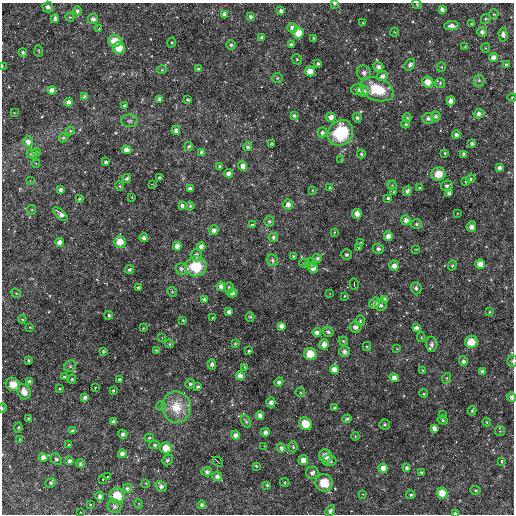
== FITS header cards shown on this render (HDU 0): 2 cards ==
NAXIS1  =                  512
NAXIS2  =                  512

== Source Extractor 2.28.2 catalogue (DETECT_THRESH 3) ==
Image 512 x 512 px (HDU 0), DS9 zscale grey, 1 PNG px = 1 image px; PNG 516 x 516 px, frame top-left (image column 1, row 512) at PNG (2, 3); each listed source drawn as its Kron ellipse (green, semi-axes under 4 px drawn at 4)
Background 3170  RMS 130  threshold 384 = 3 sigma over >= 5 px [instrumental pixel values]
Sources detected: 300; all 300 listed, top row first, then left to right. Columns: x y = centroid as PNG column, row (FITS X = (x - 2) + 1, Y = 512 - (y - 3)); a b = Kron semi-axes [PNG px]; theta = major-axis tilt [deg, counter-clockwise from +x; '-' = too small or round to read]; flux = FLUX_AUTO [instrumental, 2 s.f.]
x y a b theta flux
334 4 4 3 - 16000
417 4 5 4 - 12000
48 7 5 5 - 29000
442 9 4 4 - 34000
77 11 4 4 - 31000
281 11 4 3 - 35000
494 14 5 5 - 11000
225 15 4 4 - 54000
70 17 4 4 - 8400
250 17 4 4 - 24000
55 19 4 4 - 40000
93 19 5 5 - 33000
486 19 5 4 - 13000
363 22 3 3 - 8600
471 24 4 3 - 9600
451 26 7 4 4 51000
292 28 5 4 - 49000
99 29 4 4 - 7600
394 32 4 4 - 8700
482 32 5 4 - 27000
298 33 5 5 - 140000
503 35 7 4 -87 37000
262 37 4 3 - 24000
313 38 3 3 - 9100
115 41 7 6 - 120000
171 43 5 3 - 9200
231 45 5 5 - 15000
291 45 3 3 - 27000
465 46 4 3 - 9300
119 48 6 6 - 130000
485 48 5 3 - 7900
39 51 6 3 -85 9800
23 52 4 4 - 22000
493 57 4 4 - 57000
297 59 5 4 - 9700
318 64 4 3 - 19000
410 65 6 4 54 27000
506 65 3 3 - 22000
2 66 3 2 - 7600
378 67 5 5 - 40000
441 67 4 4 - 8500
198 69 3 3 - 14000
162 70 4 4 - 9400
310 71 5 5 - 100000
364 73 7 7 - 37000
382 76 5 5 - 47000
277 78 5 5 - 13000
479 81 6 5 - 20000
428 82 5 5 - 120000
440 83 5 5 - 14000
357 89 6 5 - 38000
377 89 17 11 -20 300000
52 90 4 4 - 53000
363 91 6 5 - 72000
85 97 4 4 - 55000
512 97 4 3 - 6300
160 99 4 3 - 37000
188 100 3 3 - 15000
451 101 4 4 - 50000
68 102 4 4 - 40000
125 106 3 3 - 29000
14 113 3 2 - 6000
479 114 5 4 - 32000
294 115 4 3 - 19000
436 116 5 5 - 25000
331 117 5 5 - 58000
357 118 4 4 - 18000
407 118 4 4 - 17000
428 118 6 5 - 30000
129 121 8 6 -1 24000
406 124 4 3 - 13000
176 130 4 4 - 40000
70 131 4 4 - 11000
322 132 5 4 - 25000
340 133 14 12 49 510000
456 135 4 4 - 31000
63 138 4 4 - 16000
28 142 5 5 - 55000
271 144 3 3 - 19000
472 144 4 4 - 27000
189 146 4 3 - 14000
248 147 4 4 - 23000
127 150 5 4 - 50000
36 152 5 4 - 14000
202 152 4 4 - 36000
445 153 3 2 - 12000
32 154 5 5 - 31000
361 154 4 4 - 17000
464 154 4 3 - 33000
341 160 3 3 - 6500
106 162 3 3 - 23000
36 164 4 3 - 6500
219 166 4 4 - 13000
243 166 5 4 - 63000
500 168 4 4 - 38000
228 173 4 4 - 49000
438 174 7 7 - 120000
159 177 3 3 - 14000
127 179 4 4 - 18000
471 179 5 4 - 11000
30 181 3 3 - 6300
466 182 4 4 - 12000
153 184 4 2 - 6900
392 185 4 4 - 10000
120 186 5 3 - 8500
447 186 6 5 - 23000
330 188 4 3 - 8300
419 188 4 3 - 18000
60 189 4 3 - 27000
190 189 4 4 - 31000
313 190 4 4 - 9600
394 191 4 3 - 7500
407 191 5 4 - 26000
449 193 4 4 - 32000
132 197 2 2 - 6500
388 198 4 3 - 14000
79 199 4 4 - 13000
288 204 5 5 - 55000
182 206 4 3 - 29000
190 206 4 4 - 14000
31 210 5 4 - 9800
457 213 3 2 - 5700
60 214 9 4 -44 44000
357 214 5 4 - 69000
406 220 5 4 - 44000
269 221 5 5 - 19000
416 224 6 4 2 21000
252 225 4 3 - 16000
471 227 5 5 - 39000
214 230 5 4 - 42000
334 232 3 3 - 7800
388 236 5 4 - 67000
273 237 4 4 - 26000
144 238 4 4 - 36000
59 242 4 4 - 57000
120 242 6 6 - 120000
361 243 4 3 - 9000
177 246 4 4 - 60000
201 247 4 4 - 59000
359 247 4 4 - 9000
378 249 5 5 - 27000
415 249 3 3 - 8100
196 255 6 5 - 38000
346 255 5 5 - 17000
293 256 3 3 - 11000
317 258 4 4 - 22000
272 260 6 5 - 23000
304 263 5 4 - 16000
310 263 5 4 - 16000
480 264 5 4 - 110000
452 265 5 4 - 13000
196 266 10 10 - 350000
394 266 5 5 - 56000
313 268 5 4 - 75000
129 269 5 4 - 19000
181 269 6 5 - 29000
354 284 6 3 -76 15000
221 286 4 4 - 54000
139 288 3 3 - 28000
229 288 6 4 90 24000
416 288 6 5 - 25000
172 292 5 4 - 11000
16 293 5 4 - 11000
232 293 4 4 - 37000
330 294 3 2 - 5400
345 296 4 3 - 7300
205 300 4 4 - 33000
384 300 4 4 - 47000
375 303 6 5 - 45000
381 305 6 5 - 23000
229 312 4 3 - 34000
490 312 3 2 - 8700
109 315 4 4 - 19000
250 317 4 4 - 13000
213 318 3 2 - 8200
22 319 4 4 - 13000
183 320 3 3 - 13000
360 321 5 4 - 15000
281 326 4 4 - 47000
30 327 2 2 - 5000
355 327 6 5 - 31000
143 328 4 3 - 6200
416 328 4 4 - 39000
317 332 4 4 - 47000
328 332 5 5 - 28000
421 337 5 4 - 11000
162 338 4 3 - 7000
343 341 5 4 - 13000
471 342 6 6 - 160000
169 344 4 4 - 11000
235 344 4 3 - 11000
324 344 5 5 - 72000
432 344 7 6 - 34000
367 346 4 4 - 9300
397 349 3 3 - 8000
156 350 3 3 - 8900
103 351 3 3 - 20000
249 351 3 3 - 15000
344 351 5 5 - 28000
310 354 6 6 - 160000
29 360 3 2 - 9500
463 361 5 4 - 25000
512 361 5 5 - 13000
212 364 5 4 - 27000
70 366 6 5 - 16000
245 367 4 3 - 9600
334 369 4 4 - 75000
423 371 4 3 - 11000
483 371 4 3 - 30000
240 376 4 4 - 67000
64 377 4 3 - 19000
394 377 5 4 - 51000
447 378 5 3 - 8000
72 379 4 4 - 14000
120 379 3 3 - 17000
30 381 4 3 - 27000
279 382 4 4 - 36000
13 384 7 6 - 110000
190 384 5 4 - 17000
198 387 3 3 - 19000
95 388 3 2 - 6000
60 389 4 3 - 9000
113 390 3 3 - 15000
24 392 8 6 -70 74000
300 392 5 4 - 12000
424 394 4 4 - 13000
85 397 4 4 - 29000
512 397 5 4 - 35000
271 402 5 4 - 44000
161 406 5 4 - 14000
176 407 16 14 -79 210000
2 408 4 3 - 9800
334 408 3 3 - 20000
472 411 5 3 - 17000
260 415 4 4 - 44000
442 415 3 3 - 5900
29 418 3 3 - 12000
347 419 4 3 - 18000
443 420 5 4 - 12000
114 422 4 3 - 36000
246 422 7 4 -60 18000
487 422 4 4 - 8700
305 424 7 6 - 140000
385 425 5 5 - 15000
18 428 5 4 - 15000
434 428 4 4 - 43000
72 431 3 3 - 19000
500 431 5 5 - 13000
265 432 4 4 - 37000
123 434 4 4 - 26000
236 435 4 4 - 55000
355 436 4 3 - 7300
149 438 5 4 - 13000
20 440 3 3 - 7600
69 445 3 2 - 8700
155 445 5 4 - 20000
264 446 3 3 - 5300
293 447 5 4 - 13000
166 448 6 5 - 110000
281 448 5 4 - 30000
122 454 4 4 - 49000
326 456 7 6 - 64000
43 457 4 4 - 54000
56 459 7 4 -48 22000
168 460 6 5 - 20000
303 460 5 5 - 74000
69 461 3 3 - 30000
329 461 7 5 -2 21000
502 461 3 3 - 10000
218 462 5 2 - 6700
80 464 4 4 - 22000
256 466 3 3 - 13000
383 468 4 4 - 75000
407 468 4 4 - 31000
207 472 5 4 - 25000
421 472 4 3 - 19000
312 473 6 6 - 33000
217 476 5 4 - 35000
108 477 3 3 - 30000
103 479 3 3 - 25000
285 482 5 4 - 12000
50 483 5 4 - 17000
146 483 3 3 - 6500
324 483 9 8 - 160000
267 485 3 3 - 13000
161 486 6 4 -51 36000
127 488 5 4 - 27000
476 490 5 4 - 12000
442 493 5 5 - 120000
363 494 3 3 - 6700
411 495 5 4 - 13000
100 496 4 4 - 33000
117 496 7 7 - 210000
90 504 4 3 - 6400
139 504 5 3 - 7000
202 505 4 4 - 25000
114 506 7 7 - 31000
330 511 6 4 62 28000
80 512 2 2 - 6300
455 513 4 3 - 21000
At the frame edge (FLAGS 8, measured only in part): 8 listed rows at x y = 334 4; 417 4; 2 66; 512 97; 512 361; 512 397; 2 408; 455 513

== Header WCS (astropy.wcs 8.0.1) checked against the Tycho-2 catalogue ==
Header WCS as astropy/WCSLIB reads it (CRVAL/CRPIX/CD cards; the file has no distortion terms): RA---TAN/DEC--TAN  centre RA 11:53:46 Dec +36:10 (178.44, +36.17 deg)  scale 3.52 arcsec/px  FOV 30.0' x 30.0'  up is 0 deg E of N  parity normal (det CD < 0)
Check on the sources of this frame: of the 60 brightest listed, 3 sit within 4.7 arcsec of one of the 4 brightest Tycho-2 stars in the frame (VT <= 12.46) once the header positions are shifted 1.85 arcsec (1.83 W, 0.28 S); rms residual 1.58 arcsec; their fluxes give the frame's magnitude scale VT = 24.64 - 2.5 log10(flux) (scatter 0.18 mag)
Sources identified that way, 3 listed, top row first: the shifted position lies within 4.7 arcsec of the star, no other Tycho-2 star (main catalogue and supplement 1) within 9.4 arcsec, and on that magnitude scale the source's flux lands within +1.5 / -3 mag of the star's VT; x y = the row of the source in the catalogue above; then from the Tycho-2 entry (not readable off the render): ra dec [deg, ICRS J2000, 3 dp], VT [Tycho-2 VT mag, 2 dp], TYC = Tycho-2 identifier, HIP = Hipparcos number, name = IAU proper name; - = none
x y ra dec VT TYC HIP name
340 133 178.340 +36.289 10.37 2526-86-1 - -
196 266 178.513 +36.160 10.60 2526-227-1 58023 -
117 496 178.609 +35.935 11.60 2526-970-1 - -